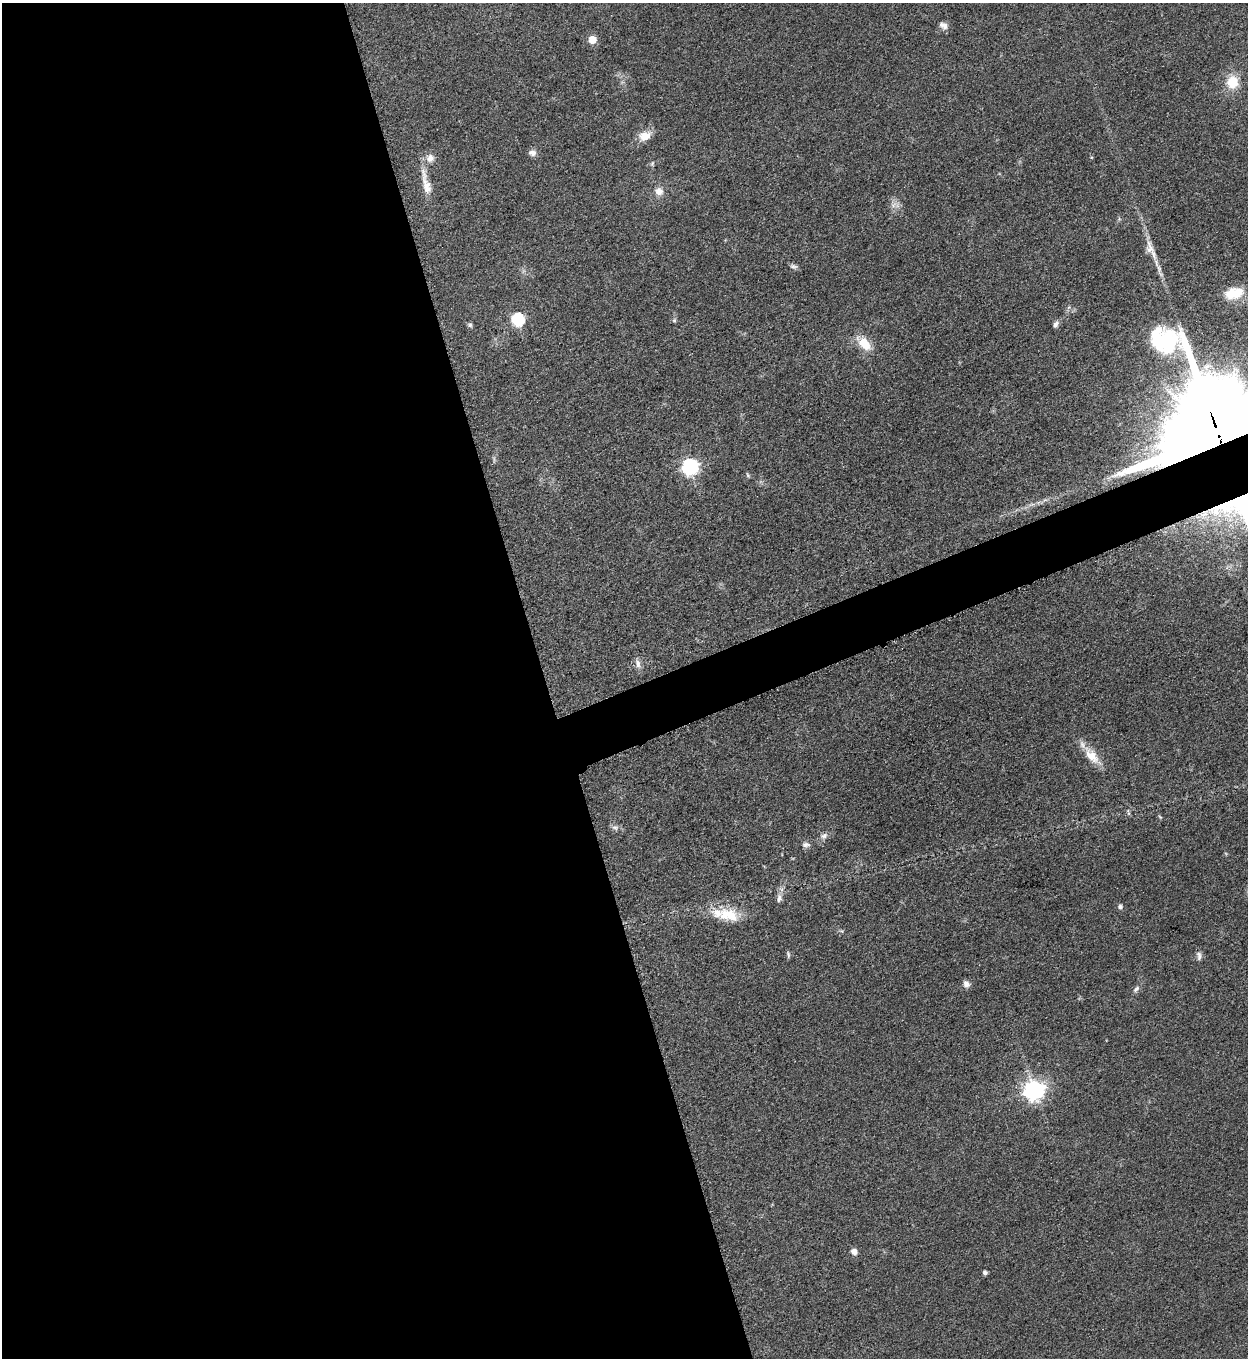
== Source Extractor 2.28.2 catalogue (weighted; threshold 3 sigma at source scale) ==
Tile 9 of 4 x 4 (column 1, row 3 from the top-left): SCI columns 287-1532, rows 1366-2721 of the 5427 x 5438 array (HDU 1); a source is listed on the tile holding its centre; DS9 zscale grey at full resolution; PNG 1250 x 1360 px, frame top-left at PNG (2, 3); no overlay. Shown black and unused: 46% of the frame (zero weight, under 3 of 5 exposures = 1% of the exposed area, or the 3 px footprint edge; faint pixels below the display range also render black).
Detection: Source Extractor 2.28.2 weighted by HDU 2 'WHT'; one run over the whole footprint, this tile lists its part. Background 0.0634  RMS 0.0057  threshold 0.0255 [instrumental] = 3 sigma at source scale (4.5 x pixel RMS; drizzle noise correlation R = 1.50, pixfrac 1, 0.05/0.05 arcsec/px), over >= 5 px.
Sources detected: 41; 1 inside a brighter object's white glare — not listed; the other 40 listed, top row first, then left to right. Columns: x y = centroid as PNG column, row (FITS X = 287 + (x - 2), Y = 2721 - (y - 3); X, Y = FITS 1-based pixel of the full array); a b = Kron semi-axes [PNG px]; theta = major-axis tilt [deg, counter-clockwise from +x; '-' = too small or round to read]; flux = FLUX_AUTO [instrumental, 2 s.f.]
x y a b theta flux
944 25 12 8 -27 2.9
592 40 5 5 - 13
1232 82 16 14 85 13
645 136 17 12 20 6.8
532 153 9 7 -3 2.9
1091 157 4 3 - 0.47
430 158 11 11 - 4.5
652 163 7 5 69 1.1
426 183 41 10 -76 9.5
659 191 12 11 - 4.6
894 205 10 6 45 2.5
1150 247 21 10 -80 6.4
793 266 11 5 -10 1.5
1159 269 15 5 -80 3.1
1237 293 19 17 43 10
517 319 6 6 - 69
674 320 6 5 - 0.94
1055 324 8 6 56 2.1
470 325 7 5 -1 1.1
864 343 20 11 -46 12
1218 435 32 31 - 19000
690 467 7 7 - 150
748 475 7 4 -61 0.85
1243 510 64 44 -60 150
638 663 14 7 -76 3
1092 756 28 12 -49 11
1160 817 5 4 - 0.67
615 827 9 6 -34 1.9
824 836 11 8 30 2.5
806 844 10 6 2 1.9
779 898 11 7 77 2.7
1120 907 7 6 - 1.3
728 915 30 18 -10 18
788 954 9 4 -79 1
1199 956 12 6 -88 2.1
966 984 9 7 -64 2.8
1136 989 10 6 48 1.9
1034 1090 7 7 - 330
854 1251 7 6 - 3.4
985 1272 5 4 - 1.3
Overlapping masked pixels (flux is a lower limit): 2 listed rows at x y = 1218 435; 1243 510
Isophote crosses this tile's border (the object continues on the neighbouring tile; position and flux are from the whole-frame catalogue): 2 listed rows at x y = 1218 435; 1243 510